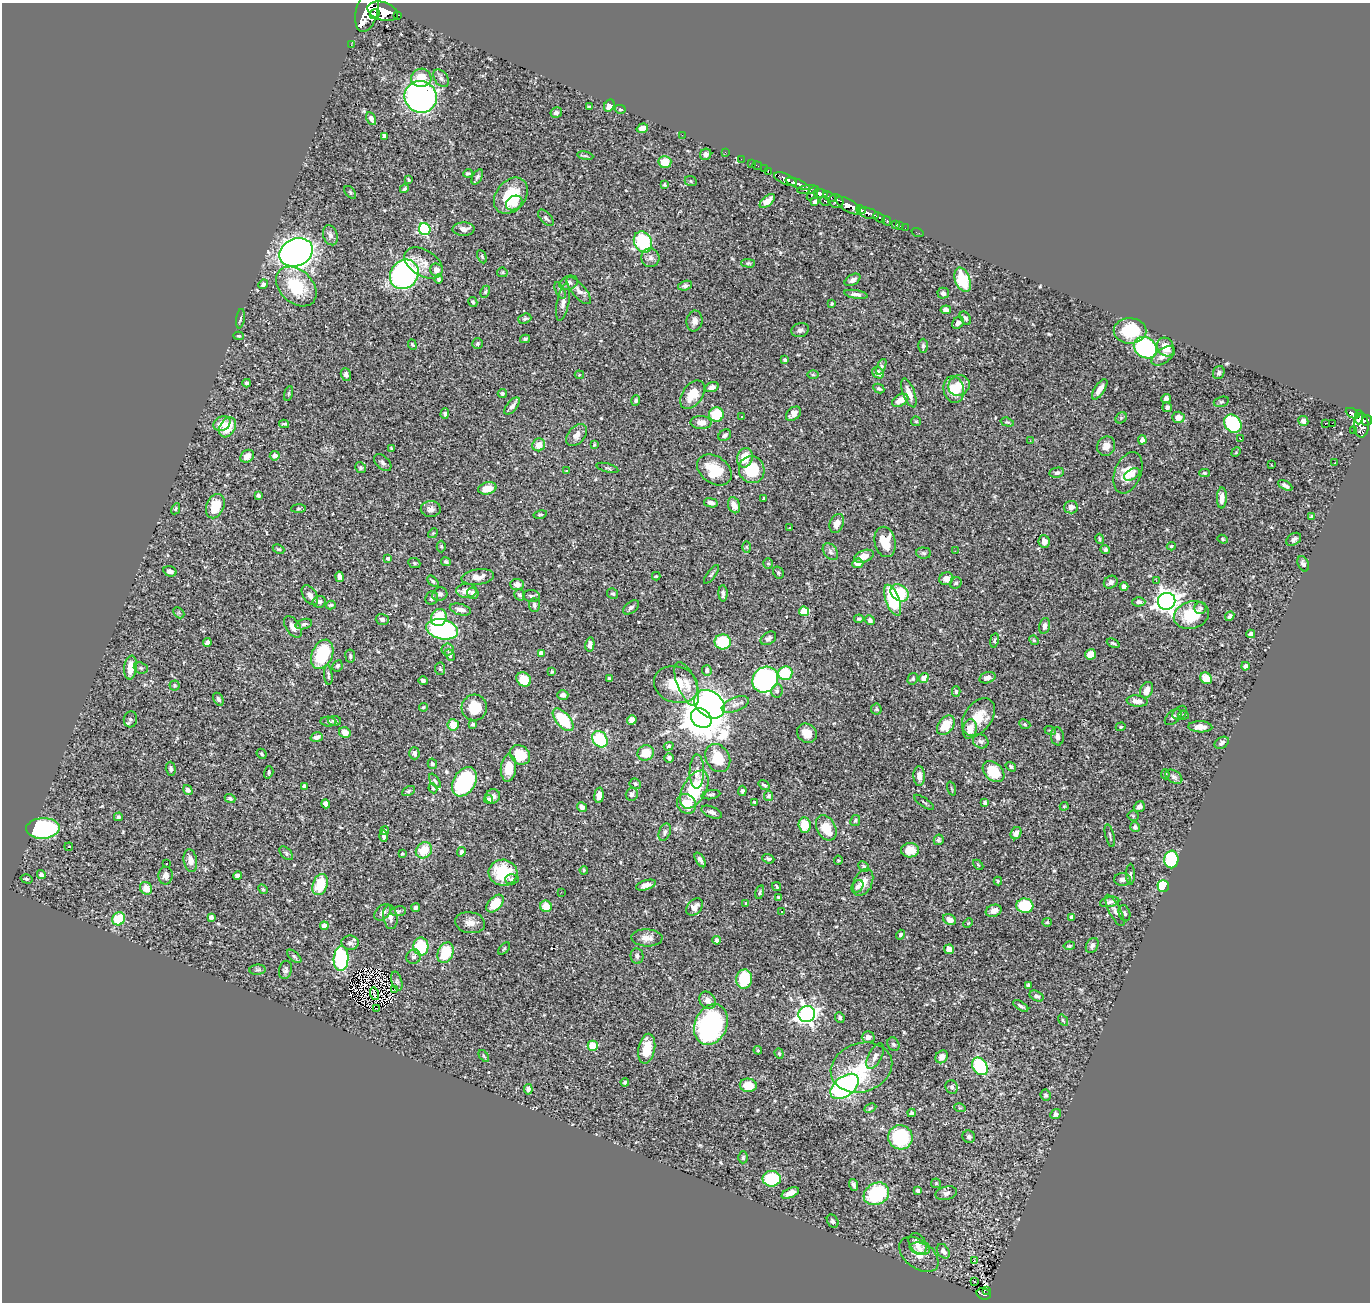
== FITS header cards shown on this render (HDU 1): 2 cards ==
NAXIS1  =                 1368
NAXIS2  =                 1300

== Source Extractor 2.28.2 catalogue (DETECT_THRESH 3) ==
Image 1368 x 1300 px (HDU 1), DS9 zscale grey, 1 PNG px = 1 image px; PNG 1372 x 1304 px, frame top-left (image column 1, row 1300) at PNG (2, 3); each listed source drawn as its Kron ellipse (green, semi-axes under 4 px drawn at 4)
Background 0.653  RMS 0.015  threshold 0.044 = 3 sigma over >= 5 px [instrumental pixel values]
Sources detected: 560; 1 with non-positive FLUX_AUTO (blend fragments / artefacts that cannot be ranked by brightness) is neither listed nor drawn; of the other 559, the 500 brightest by FLUX_AUTO listed and drawn (59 fainter detections omitted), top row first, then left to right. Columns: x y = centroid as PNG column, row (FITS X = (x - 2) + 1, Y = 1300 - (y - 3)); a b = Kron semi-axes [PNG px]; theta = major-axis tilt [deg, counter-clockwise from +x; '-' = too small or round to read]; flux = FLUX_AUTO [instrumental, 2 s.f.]
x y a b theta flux
367 10 22 11 76 3300
383 11 16 9 -17 2700
375 14 5 4 - 650
397 15 3 3 - 71
351 45 2 2 - 4.9
421 78 10 9 - 19
441 78 10 6 -55 3.6
421 97 16 15 - 280
609 106 6 5 - 6.9
589 107 3 3 - 1.4
620 109 5 4 - 1.5
556 113 6 5 - 3.6
371 119 7 4 -63 4
642 128 6 4 18 7.6
682 135 2 2 - 46
384 136 4 4 - 6.6
725 152 2 2 - 6.8
706 154 6 5 - 3.9
585 156 8 4 -8 1.7
741 159 2 2 - 6.9
665 162 6 6 - 18
752 164 2 2 - 8
757 166 5 2 - 11
764 169 2 2 - 12
768 171 4 2 - 24
468 173 4 3 - 1.7
477 177 8 4 61 2.5
785 179 12 5 -23 900
408 180 4 3 - 1.2
691 181 6 5 - 1.5
798 184 13 4 -21 880
664 185 4 3 - 1.3
404 189 4 3 - 1.7
808 190 11 4 5 290
350 192 7 4 -52 1.6
813 193 8 3 55 310
820 193 7 4 -6 470
511 196 20 14 52 38
829 196 7 3 -32 190
767 201 9 4 41 9
825 201 5 3 - 79
836 201 7 6 - 550
815 202 4 3 - 3
514 203 9 6 33 8
849 206 14 6 -31 1600
861 210 5 3 - 290
869 213 11 5 -16 820
879 217 6 4 -39 160
546 218 10 5 -46 2.4
887 221 5 3 - 130
896 224 4 3 - 45
900 226 3 2 - 5.4
905 228 2 2 - 6.5
425 229 6 5 - 110
464 229 11 6 1 5.9
918 233 6 2 -19 11
330 235 10 7 -73 3.9
643 242 11 8 -63 78
296 252 17 13 24 600
482 257 7 4 -64 1.3
650 258 9 9 - 4.3
423 263 21 13 -31 13
748 263 7 4 -1 1.5
436 270 7 6 - 6.9
502 272 5 4 - 1.2
404 274 15 13 52 260
439 279 5 4 - 2.1
852 280 9 5 31 4
963 280 13 7 -70 37
569 283 9 7 22 3.8
263 284 5 4 - 2.6
296 286 23 16 -43 42
685 286 7 4 16 2.6
560 290 9 4 -65 2.1
579 291 17 6 -50 6.2
485 292 6 4 62 1.4
943 293 5 5 - 2.6
856 294 12 4 -9 3.9
473 302 5 3 - 1.5
563 302 19 6 79 5.6
832 304 3 3 - 1.2
946 310 5 4 - 4.4
965 318 7 5 -57 2.2
240 319 10 3 81 1.5
525 319 6 5 - 2
694 321 10 8 82 5.4
958 323 7 5 47 3.8
800 330 9 7 16 3.1
1130 331 16 12 -1 48
238 336 5 4 - 1.2
525 339 5 3 - 1.7
478 343 5 5 - 1.8
412 345 5 3 - 1.1
923 346 7 4 90 1.9
1166 347 10 8 -59 12
1145 348 12 10 -35 140
1163 356 13 7 36 6.5
785 360 4 4 - 2.2
881 367 8 4 66 2.1
878 373 6 5 - 6.4
1219 373 7 5 65 2.4
346 374 6 5 - 2.4
579 375 4 3 - 1.1
813 375 6 4 -1 1.3
247 383 4 4 - 2
959 385 11 10 - 11
712 387 7 5 21 5.1
879 388 6 4 -29 2
954 389 13 10 -75 18
1100 389 12 5 57 7
289 393 8 3 71 1.3
909 393 15 6 -69 9.1
502 394 4 4 - 2.1
692 395 16 10 54 19
1166 398 5 4 - 3.2
636 400 5 4 - 2
900 400 9 5 30 10
1221 402 8 5 16 1.7
512 406 10 5 50 3.8
1167 407 5 4 - 3.1
1353 413 7 4 -27 160
445 414 5 4 - 2.1
716 414 7 7 - 35
793 414 8 6 40 5.7
742 416 3 3 - 2.3
1178 417 6 5 - 7.9
1359 417 7 3 87 340
1121 418 6 5 - 1.5
1367 420 5 5 - 290
916 421 5 4 - 1.2
1303 421 5 5 - 3.8
701 422 10 6 -3 8.3
1007 422 7 3 -17 1.2
1325 423 3 2 - 1.6
1332 423 2 2 - 350
222 424 9 7 27 9.5
284 424 5 3 - 1.5
1233 424 10 8 -50 92
1361 425 12 7 -88 560
228 427 11 7 60 20
1353 431 2 2 - 8.3
577 435 12 8 50 8
725 435 7 5 35 2.8
1241 439 3 2 - 1.1
1142 440 5 4 - 4.9
1030 441 3 2 - 3.7
539 445 6 6 - 11
594 445 4 2 - 1
1106 446 10 9 - 7.8
391 448 4 3 - 1.3
1236 452 5 4 - 1.1
247 456 7 6 - 7
275 456 5 4 - 4.1
745 458 10 7 71 17
383 463 10 6 -44 3.1
1335 463 3 3 - 1.3
1271 465 3 2 - 1.3
361 468 6 5 - 1.6
607 468 11 3 -15 1.7
714 470 19 13 -35 29
752 470 13 12 - 35
566 471 3 3 - 1.2
1057 473 7 5 9 2.4
1128 473 21 13 68 19
1205 473 5 4 - 1.5
1132 474 8 5 32 3.4
1285 485 8 4 -29 3.3
487 488 9 6 14 13
258 495 4 3 - 2.1
1222 498 10 5 87 7.3
763 499 4 2 - 1.2
711 503 7 4 -10 4.6
734 505 8 6 -70 6.9
215 506 13 8 66 24
1071 507 7 6 - 5.8
176 509 6 4 61 1.3
298 509 7 4 1 1.3
431 509 10 8 3 4.7
540 515 7 4 13 1.4
1312 517 4 3 - 2.8
837 523 10 6 66 7.8
790 527 3 3 - 1.5
433 533 5 4 - 1.1
1100 539 5 3 - 1.2
1223 539 5 4 - 1.3
1294 539 8 5 35 3.2
885 542 15 10 -78 22
1044 542 6 5 - 6.7
441 546 6 4 -90 1.5
1171 546 4 4 - 1.3
747 547 6 4 -88 1.2
278 549 6 4 -25 1.2
1105 549 5 4 - 2.1
955 551 3 2 - 1.6
830 552 9 6 -52 3.4
924 553 7 5 -3 2.1
864 556 10 6 21 8.7
388 558 4 4 - 2
446 562 5 4 - 1.7
414 563 6 5 - 1.5
858 563 5 5 - 7
768 564 5 5 - 1.5
1303 564 8 5 -66 3.5
170 571 7 5 -16 4.9
778 572 6 5 - 1.6
711 574 11 3 52 1.8
656 576 4 4 - 1.1
340 577 5 4 - 4
478 577 16 7 8 7.5
946 579 7 6 - 7
433 581 7 4 -45 1.9
1156 581 3 2 - 1.5
1111 582 7 6 - 3.3
956 583 6 5 - 2
517 584 7 5 -2 5.1
1124 587 4 4 - 7.1
467 591 10 7 0 9.7
473 593 6 5 - 5.7
723 593 8 4 -89 3.8
900 593 10 7 -37 34
440 594 7 6 - 2.9
613 594 6 5 - 2
310 595 11 6 -57 5.8
520 595 6 5 - 2
531 596 8 6 -3 2.6
432 598 7 6 - 3
893 600 16 6 -69 66
1167 601 9 8 - 750
319 602 7 6 - 3.5
1139 602 6 4 0 2.7
331 605 5 3 - 1.6
534 605 7 5 -87 2.8
631 607 9 5 37 2.9
1200 608 6 6 - 2.4
460 609 11 5 -16 6
804 611 5 4 - 29
179 613 6 4 -45 1.5
1191 615 18 13 16 35
1230 616 5 4 - 2.4
439 617 9 7 67 34
382 619 6 5 - 3
859 619 5 4 - 1.9
870 620 5 4 - 2.7
304 624 8 5 15 2.6
1045 626 8 5 76 4.1
293 627 12 7 -57 6.5
442 629 16 10 -12 210
1251 634 4 4 - 4.3
768 638 8 5 35 3.4
994 640 7 4 80 1.6
1034 640 5 4 - 1.4
723 642 8 7 - 45
207 643 4 4 - 3
1113 643 7 3 -25 1.5
590 644 7 4 81 4.1
447 649 6 6 - 2.7
541 653 4 4 - 7.3
322 654 15 10 66 56
1090 654 5 5 - 13
450 655 6 4 -63 1.9
350 656 6 5 - 1.9
337 666 6 5 - 1.8
1245 666 4 4 - 3
131 667 12 6 83 14
141 668 7 5 -21 2
440 669 6 5 - 1.5
707 670 5 5 - 3.3
552 672 4 3 - 1.1
785 673 7 7 - 39
328 675 10 3 -84 1.9
924 678 5 4 - 11
987 678 8 5 16 5.1
1206 678 6 5 - 21
524 679 8 6 -36 21
609 679 4 3 - 2.3
913 679 6 5 - 1.6
765 680 13 12 - 240
423 681 5 4 - 2.7
687 684 23 9 -68 12
175 685 5 5 - 1.7
676 685 22 18 -19 32
1146 690 8 6 65 6.2
777 691 7 5 82 2.9
956 692 5 4 - 1.6
563 695 5 5 - 3.4
218 699 7 4 -63 2.4
1137 701 10 5 -6 6.2
710 704 17 12 -38 230
735 704 14 7 22 5.9
423 707 4 3 - 1.2
474 708 13 12 - 24
876 709 5 5 - 1.5
1180 713 8 6 41 2.6
1183 715 5 4 - 1.5
978 717 21 13 54 21
1173 717 10 6 41 2.8
701 718 11 9 -37 3200
130 719 8 6 82 2.4
563 720 14 7 -50 52
632 720 5 4 - 6
334 721 7 4 -9 2.8
328 722 8 5 -4 1.8
473 724 4 3 - 1.6
1025 724 6 4 -24 1.5
453 725 5 5 - 18
946 725 11 7 52 21
1121 727 5 4 - 1.2
1200 727 12 5 -3 7.3
970 729 10 7 78 12
1050 730 6 3 -18 1
345 733 6 5 - 8.4
807 733 10 9 - 12
1057 736 9 6 -84 4.3
317 737 6 4 17 3.8
600 739 9 7 -52 64
981 741 8 7 - 3.1
1222 743 8 5 31 3.5
669 746 5 3 - 1.4
414 753 6 5 - 3.7
646 753 8 7 - 17
262 754 5 4 - 1.6
520 755 11 9 -38 27
669 758 5 4 - 2.7
718 758 15 11 -59 28
432 764 5 4 - 1.9
1011 767 6 4 -36 1.9
508 768 13 7 85 18
171 769 7 5 -88 2.4
269 772 6 4 73 1.7
697 772 17 7 89 8.2
993 772 12 8 -42 31
1165 774 5 4 - 1.5
919 776 10 5 -88 6.4
1174 777 9 6 -33 3.4
435 781 8 4 -53 2
464 782 16 11 58 100
635 784 6 5 - 1.9
764 785 6 3 -35 1.8
304 786 4 3 - 2.9
433 788 5 4 - 1.3
951 788 7 3 -71 1.1
694 789 20 11 61 55
188 790 5 4 - 3.4
408 791 7 4 28 1.5
742 791 5 4 - 2.2
632 794 7 6 - 3.3
599 795 7 4 84 6.4
711 795 9 4 10 2
493 796 7 7 - 4.8
769 796 5 4 - 1.8
230 798 5 4 - 2
489 799 4 4 - 3.2
754 802 4 3 - 1.4
924 802 11 2 -35 1.4
985 803 4 3 - 2.1
326 804 5 4 - 4.3
686 804 10 9 - 18
1064 806 4 4 - 0.99
582 807 5 4 - 3.8
1139 807 6 5 - 3.7
712 812 11 5 -22 3.8
1133 816 5 5 - 1.4
118 817 4 4 - 1.5
855 820 6 4 62 1.6
805 825 7 6 - 23
1135 827 5 5 - 2.6
43 828 17 10 2 160
826 828 13 9 -60 21
384 831 5 3 - 1.9
665 832 9 5 70 2.6
1016 833 6 5 - 5.6
384 836 6 3 -89 2.7
1110 836 12 2 -75 1.5
939 840 5 5 - 1.8
69 847 4 2 - 5.5
424 850 9 7 42 22
910 850 9 7 4 15
461 852 5 4 - 2.6
286 853 8 5 -47 2
402 854 3 3 - 1.2
768 859 6 4 -20 2.1
1171 859 9 7 82 57
700 860 8 4 -58 3.4
838 860 4 4 - 1
190 861 11 6 -79 7.9
167 863 3 3 - 1.7
978 865 6 3 -45 1.1
864 866 6 4 -45 1.8
584 870 4 3 - 1.2
503 873 14 13 - 40
41 874 5 4 - 3
1130 874 10 3 90 1.8
165 876 9 7 87 6.4
238 876 4 4 - 3.2
27 879 6 4 -16 1.7
512 879 7 5 1 2.7
1122 879 8 6 0 4.6
998 881 4 4 - 1.2
863 882 14 9 65 10
320 885 11 7 71 32
646 885 10 5 17 4.7
1163 886 6 5 - 48
777 887 5 2 - 1
857 887 7 5 51 2.9
146 888 6 5 - 12
263 889 5 4 - 1.1
561 892 2 2 - 2.9
760 892 7 3 76 1.6
778 897 3 3 - 1.3
1110 902 10 5 11 3
495 903 10 6 46 18
746 903 4 3 - 1.2
546 906 6 5 - 17
1025 906 8 7 - 44
695 907 10 7 48 7.2
416 908 4 4 - 2.5
1115 910 17 6 -62 4.5
398 911 8 5 8 1.9
994 911 8 6 18 6.1
383 912 10 6 45 4.5
782 912 3 3 - 1.8
1124 913 8 5 -72 2.3
211 917 4 4 - 3.1
390 917 12 7 -80 5.5
1072 917 4 3 - 3
119 919 7 6 - 33
949 920 7 5 -29 5.8
1047 922 5 4 - 1.2
470 923 15 10 -10 7.1
968 923 5 4 - 1.1
324 926 4 4 - 9
900 935 5 3 - 2
647 938 15 8 -3 7.8
717 940 4 4 - 3
350 943 8 7 - 3.5
1092 945 8 6 61 2.7
1069 946 6 4 9 1.6
421 947 9 7 -87 47
504 949 7 3 48 1.2
949 949 5 5 - 7.6
446 953 11 7 67 36
294 956 8 4 -42 2.2
637 956 8 6 -81 2.6
414 957 7 7 - 2.9
341 959 12 7 87 110
257 970 8 5 6 2.3
285 970 9 6 76 3.1
744 979 9 8 - 41
397 981 10 5 -72 2.3
1029 985 4 4 - 2.4
395 989 2 2 - 1.3
374 994 6 2 -74 1.2
1037 996 7 5 -29 2.8
708 1000 9 7 -55 6.9
1021 1006 8 3 -32 2.3
376 1008 3 2 - 35
807 1014 8 8 - 420
840 1017 5 4 - 2.2
1063 1020 6 4 -55 1.6
711 1025 21 16 65 200
868 1037 6 5 - 4.9
893 1044 7 5 -60 2.1
593 1046 5 5 - 31
647 1049 15 8 78 23
758 1050 4 3 - 1.1
779 1054 5 4 - 1.5
484 1056 7 3 -53 1.2
875 1056 14 6 62 5.7
942 1057 7 6 - 7.4
980 1066 9 7 -55 83
861 1068 31 24 18 41
625 1082 4 3 - 1.7
748 1085 8 6 -6 16
845 1086 16 9 38 240
952 1087 7 6 - 2.1
528 1089 5 4 - 3.1
1046 1095 6 5 - 2.2
870 1108 6 4 27 1.4
960 1108 6 3 -17 1
911 1113 4 3 - 2.6
1056 1114 6 4 38 3.6
900 1137 12 12 - 67
969 1137 6 6 - 2.4
743 1157 6 4 90 1.8
772 1179 9 8 - 59
936 1183 5 4 - 1.1
853 1185 6 3 -72 2.4
918 1190 4 3 - 2.6
790 1193 9 4 24 7.9
946 1193 11 6 14 3.9
876 1194 13 11 28 82
833 1221 7 5 -57 2.3
918 1243 11 8 -55 7.9
920 1249 10 6 -13 4.5
943 1251 8 5 -55 5.9
919 1255 22 14 -38 13
974 1261 4 2 - 1.6
975 1282 3 2 - 2.3
987 1290 2 2 - 7.8
984 1294 7 5 -23 110
At the frame edge (FLAGS 8, measured only in part): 1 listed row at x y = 367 10
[59 fainter detections neither listed nor drawn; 1 non-positive-flux detection neither listed nor drawn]